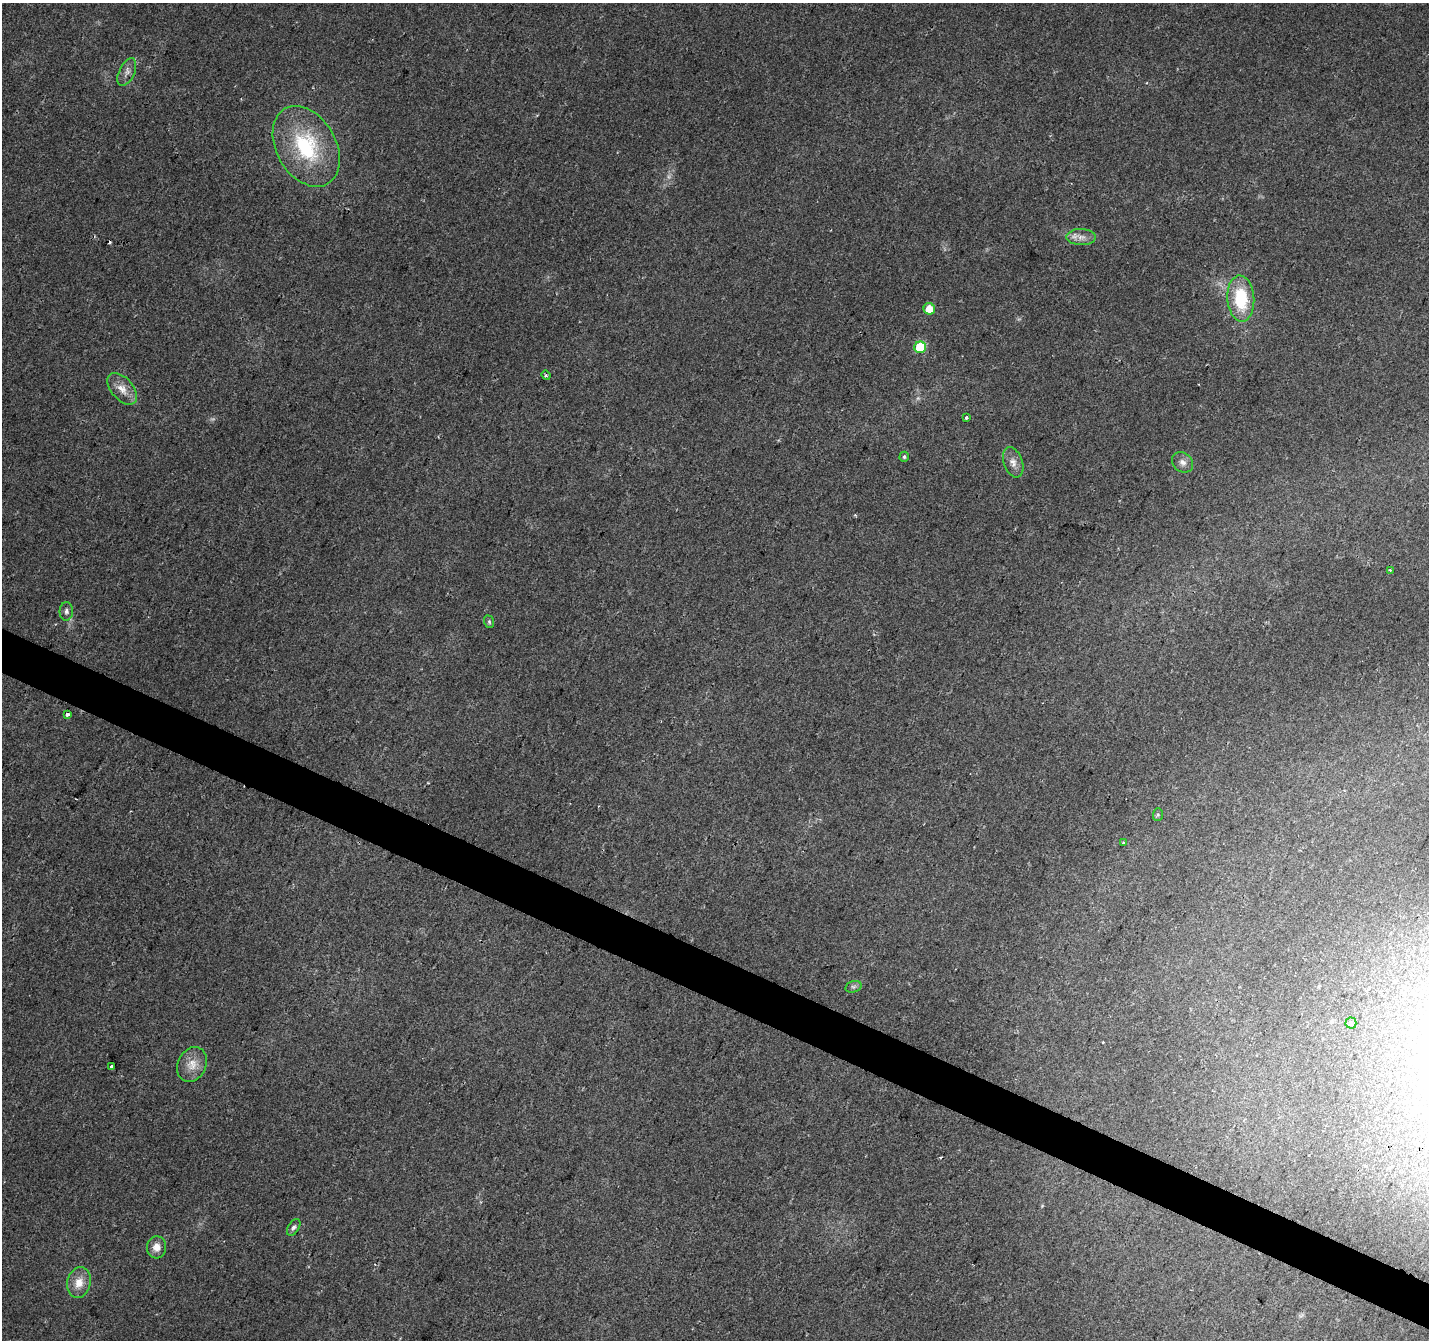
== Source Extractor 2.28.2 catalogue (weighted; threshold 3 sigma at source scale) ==
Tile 6 of 4 x 4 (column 2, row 2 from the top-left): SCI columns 1428-2854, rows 2879-4216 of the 5715 x 5822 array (HDU 1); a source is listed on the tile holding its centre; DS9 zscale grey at full resolution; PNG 1431 x 1342 px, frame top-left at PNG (2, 3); each listed source drawn as its Kron ellipse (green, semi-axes under 4 px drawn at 4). Shown black and unused: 3% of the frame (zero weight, under 2 of 3 exposures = <1% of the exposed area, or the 3 px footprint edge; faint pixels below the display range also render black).
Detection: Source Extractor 2.28.2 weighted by HDU 2 'WHT'; one run over the whole footprint, this tile lists its part. Background 0.0438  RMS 0.0065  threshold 0.0293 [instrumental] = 3 sigma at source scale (4.5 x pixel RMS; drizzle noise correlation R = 1.50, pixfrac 1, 0.0396/0.0396 arcsec/px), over >= 5 px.
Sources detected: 31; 2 too faint to see at this stretch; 4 cosmic-ray / hot-pixel residue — neither listed nor drawn; the other 25 listed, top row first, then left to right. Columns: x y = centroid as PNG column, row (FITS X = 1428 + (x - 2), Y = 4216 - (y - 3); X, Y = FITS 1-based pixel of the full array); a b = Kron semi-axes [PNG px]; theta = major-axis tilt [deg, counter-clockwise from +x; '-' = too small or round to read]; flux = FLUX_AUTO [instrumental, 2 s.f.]
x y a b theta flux
127 72 15 7 65 3.8
306 146 43 29 -60 58
1081 237 14 8 -1 4.8
1241 299 23 13 -86 34
929 309 6 5 - 9.2
920 347 6 6 - 36
546 375 5 4 - 1
122 389 18 11 -50 7.6
966 418 3 3 - 1.3
904 457 5 4 - 1.2
1013 462 16 9 -70 4.7
1182 462 11 9 -38 3.7
1390 570 4 3 - 0.59
66 611 9 7 87 2.3
489 622 6 4 -70 1
68 714 3 3 - 4.6
1158 815 6 5 - 1
1123 843 3 3 - 0.81
853 987 8 5 16 1.6
1351 1023 5 5 - 1.2
192 1064 18 14 64 8.8
111 1066 3 3 - 4.2
294 1227 9 5 57 1.8
156 1247 11 9 86 5.3
79 1283 15 11 74 8.8